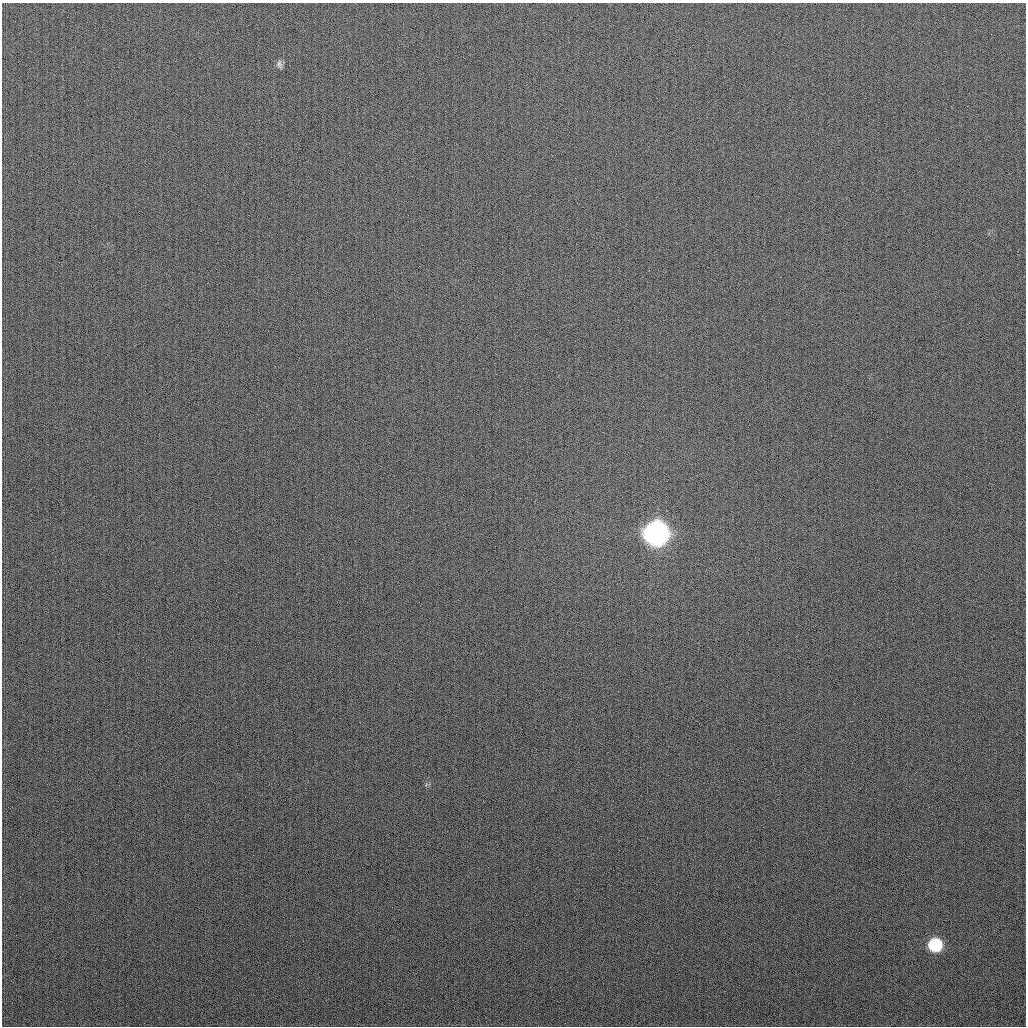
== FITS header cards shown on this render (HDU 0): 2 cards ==
NAXIS1  =                 1024
NAXIS2  =                 1024

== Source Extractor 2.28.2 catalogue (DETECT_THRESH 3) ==
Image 1024 x 1024 px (HDU 0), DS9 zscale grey, 1 PNG px = 1 image px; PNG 1028 x 1028 px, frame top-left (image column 1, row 1024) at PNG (2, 3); no overlay
Background 264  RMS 10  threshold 31.1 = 3 sigma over >= 5 px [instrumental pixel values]
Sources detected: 3; all 3 listed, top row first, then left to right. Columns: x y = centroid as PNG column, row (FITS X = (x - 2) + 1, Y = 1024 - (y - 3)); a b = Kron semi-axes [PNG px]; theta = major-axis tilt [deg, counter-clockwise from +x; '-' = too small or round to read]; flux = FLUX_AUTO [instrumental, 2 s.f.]
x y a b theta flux
279 64 11 7 -78 2300
656 533 12 12 - 690000
935 945 10 9 - 49000